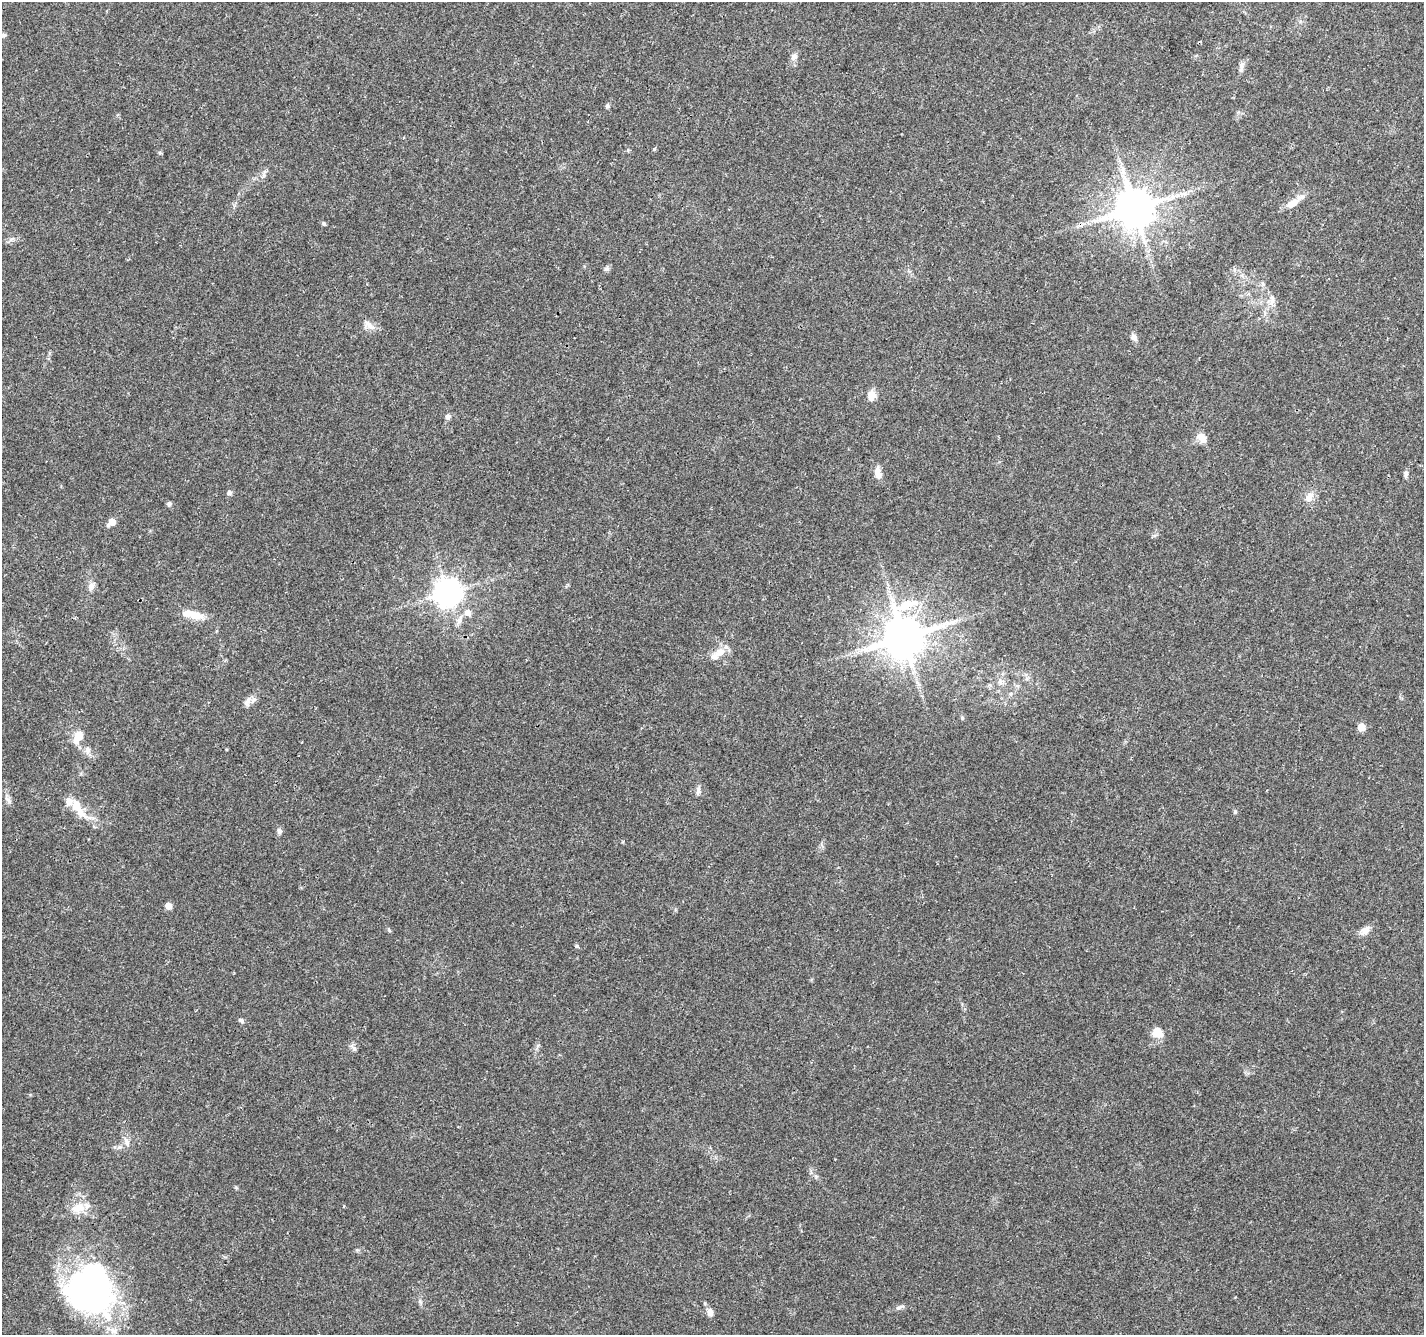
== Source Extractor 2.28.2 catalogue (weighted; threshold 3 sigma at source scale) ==
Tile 10 of 4 x 4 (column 2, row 3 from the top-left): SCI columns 1429-2850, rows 1542-2874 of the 5705 x 5813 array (HDU 1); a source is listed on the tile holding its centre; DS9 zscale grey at full resolution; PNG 1426 x 1337 px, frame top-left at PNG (2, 2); no overlay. Shown black and unused: <1% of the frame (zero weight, under 3 of 4 exposures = <1% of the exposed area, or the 3 px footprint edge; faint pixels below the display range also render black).
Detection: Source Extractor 2.28.2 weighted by HDU 2 'WHT'; one run over the whole footprint, this tile lists its part. Background 0.0473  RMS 0.0039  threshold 0.0175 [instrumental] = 3 sigma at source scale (4.5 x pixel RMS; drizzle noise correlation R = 1.50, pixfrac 1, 0.0396/0.0396 arcsec/px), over >= 5 px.
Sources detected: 62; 1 inside a brighter object's white glare — not listed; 3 inside a brighter listed object's ellipse — not listed separately; the other 58 listed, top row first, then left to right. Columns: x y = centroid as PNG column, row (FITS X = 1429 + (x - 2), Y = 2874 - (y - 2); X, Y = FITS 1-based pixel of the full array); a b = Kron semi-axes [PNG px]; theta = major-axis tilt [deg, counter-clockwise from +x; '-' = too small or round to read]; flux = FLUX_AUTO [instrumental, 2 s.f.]
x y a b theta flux
3 35 7 5 11 0.87
794 57 10 8 38 1.6
1241 65 10 6 82 1.5
607 106 6 5 - 0.82
654 149 5 3 - 0.68
628 150 5 3 - 0.43
160 153 6 4 -18 0.46
1183 194 12 4 -10 1.4
1172 196 7 4 -72 0.89
1292 203 18 9 31 4.7
1134 208 11 10 - 1400
324 224 5 4 - 0.75
607 269 7 7 - 1
1263 284 7 4 -71 0.7
1272 299 12 5 -77 1.7
368 325 20 9 -31 2.8
1134 337 10 7 -59 1.6
872 395 12 8 89 3.2
448 416 6 6 - 1.4
1202 438 14 9 -45 3.8
878 473 14 7 -77 3.5
1406 474 10 5 90 1.1
229 493 6 6 - 1.2
1309 497 14 10 53 3.3
169 504 6 5 - 0.91
112 522 7 5 43 4.8
91 586 10 8 70 1.9
448 592 9 8 - 510
187 613 19 10 -7 4.6
468 613 7 6 - 3
904 637 12 11 - 1600
720 652 16 10 41 4.4
1000 682 8 6 -89 1.5
248 701 15 8 62 2.5
962 718 5 4 - 0.53
1361 727 5 5 - 6.7
78 737 14 8 66 6.2
87 750 12 7 -80 2
698 790 12 5 80 1.3
7 799 12 5 -42 1.3
78 808 33 11 -54 8.3
1235 811 5 5 - 0.54
279 831 8 6 88 1.2
168 906 5 5 - 4.1
389 930 6 3 -72 0.46
1365 931 15 8 45 2.7
577 946 6 4 -19 0.55
241 1020 8 5 -33 0.87
1157 1032 11 10 - 5.2
354 1048 7 4 -2 0.81
127 1142 14 6 -73 2.1
119 1147 7 5 44 1
344 1206 4 2 - 0.31
78 1208 21 13 14 6.3
89 1291 54 42 -36 120
420 1302 7 4 -19 0.66
900 1307 13 4 22 1.1
710 1312 10 7 -82 2.2
Isophote crosses this tile's border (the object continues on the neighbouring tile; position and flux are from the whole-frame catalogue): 1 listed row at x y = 3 35
Unlisted compact peaks at least as high as the median listed source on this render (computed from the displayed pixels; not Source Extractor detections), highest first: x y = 538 1045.